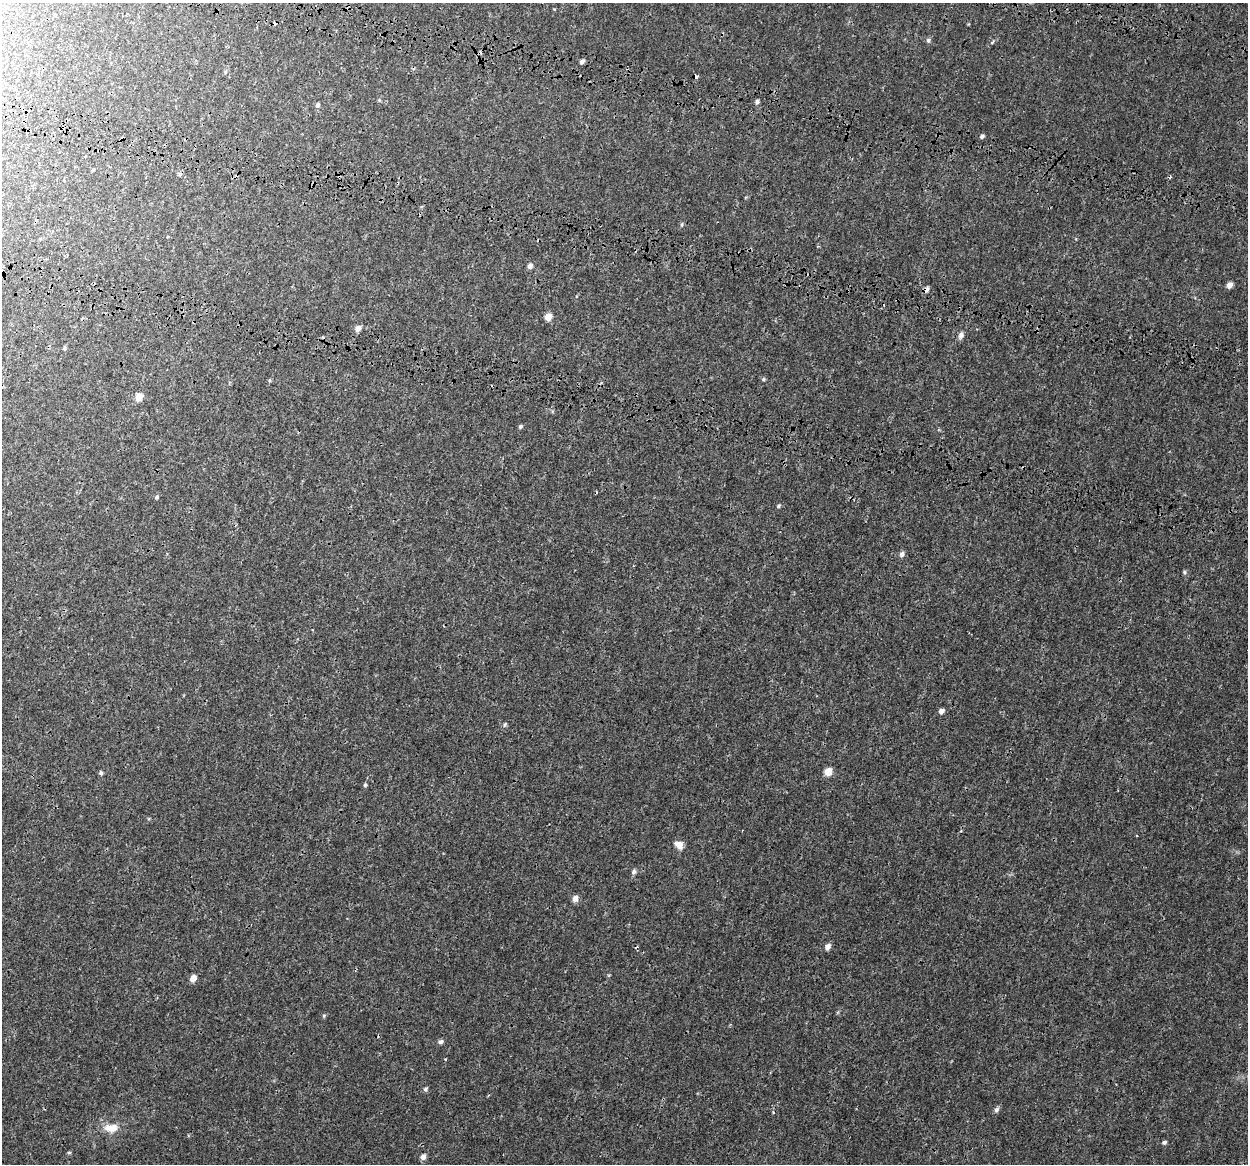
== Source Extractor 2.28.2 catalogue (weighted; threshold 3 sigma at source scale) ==
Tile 11 of 4 x 4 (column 3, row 3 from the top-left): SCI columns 2670-3915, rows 1761-2922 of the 5331 x 5784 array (HDU 1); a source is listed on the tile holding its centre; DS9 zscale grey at full resolution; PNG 1250 x 1166 px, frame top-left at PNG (2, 3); no overlay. Shown black and unused: <1% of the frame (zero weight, under 3 of 4 exposures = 17% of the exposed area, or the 3 px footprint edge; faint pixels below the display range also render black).
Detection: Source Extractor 2.28.2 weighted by HDU 2 'WHT'; one run over the whole footprint, this tile lists its part. Background 3.85e-04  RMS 0.0013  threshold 0.00571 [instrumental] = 3 sigma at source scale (4.5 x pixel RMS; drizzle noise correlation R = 1.50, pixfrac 1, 0.0396/0.0396 arcsec/px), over >= 5 px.
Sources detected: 46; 5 cosmic-ray / hot-pixel residue — not listed; the other 41 listed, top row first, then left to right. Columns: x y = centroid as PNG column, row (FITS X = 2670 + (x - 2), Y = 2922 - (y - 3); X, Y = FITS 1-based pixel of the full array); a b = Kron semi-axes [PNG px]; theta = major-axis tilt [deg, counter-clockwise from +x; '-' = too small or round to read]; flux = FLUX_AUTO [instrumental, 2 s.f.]
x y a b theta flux
275 23 5 4 - 0.3
928 40 6 6 - 0.26
992 42 6 4 38 0.2
582 62 6 4 25 0.37
757 102 5 5 - 0.28
318 105 6 5 - 0.35
982 136 5 4 - 0.26
93 170 5 3 - 0.11
682 225 7 3 82 0.16
530 266 6 5 - 0.4
1229 285 6 5 - 0.6
927 289 7 5 68 0.4
548 317 7 6 - 1.1
358 328 8 6 47 0.57
961 335 9 6 74 0.47
64 348 6 4 89 0.16
763 379 5 5 - 0.15
139 397 7 6 - 1.3
520 426 6 5 - 0.2
157 497 6 4 53 0.22
779 506 6 4 43 0.18
902 554 7 6 - 0.38
1184 572 6 5 - 0.21
941 711 6 5 - 0.49
505 724 8 4 55 0.19
828 772 8 6 47 1.2
101 773 5 5 - 0.22
365 785 5 4 - 0.21
679 845 11 8 -41 0.92
634 871 7 6 - 0.31
575 899 8 6 74 0.61
828 947 7 6 - 0.65
193 978 6 5 - 0.9
324 1016 5 5 - 0.16
441 1042 7 5 22 0.32
425 1089 6 5 - 0.24
996 1110 8 6 46 0.32
111 1128 19 11 1 1.7
1164 1142 7 5 30 0.22
69 1152 6 4 0 0.13
423 1157 8 6 59 0.5
Overlapping masked pixels (flux is a lower limit): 2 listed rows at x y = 275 23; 927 289